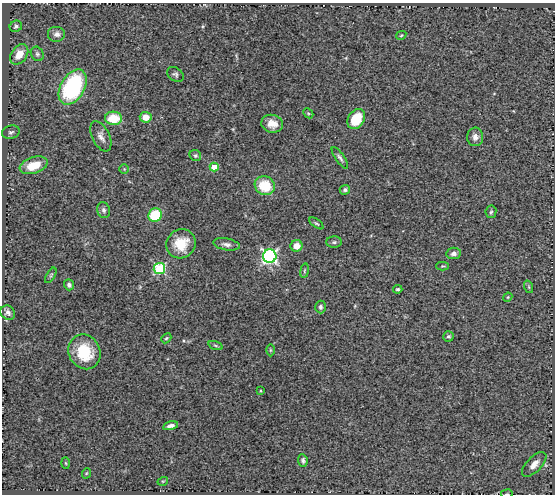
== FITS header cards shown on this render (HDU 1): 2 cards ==
NAXIS1  =                  553
NAXIS2  =                  492

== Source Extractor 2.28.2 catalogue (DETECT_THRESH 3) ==
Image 553 x 492 px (HDU 1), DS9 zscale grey, 1 PNG px = 1 image px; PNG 557 x 496 px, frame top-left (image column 1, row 492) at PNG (2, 3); each listed source drawn as its Kron ellipse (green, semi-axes under 4 px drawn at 4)
Background 0.693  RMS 0.057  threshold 0.172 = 3 sigma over >= 5 px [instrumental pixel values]
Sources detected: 55; all 55 listed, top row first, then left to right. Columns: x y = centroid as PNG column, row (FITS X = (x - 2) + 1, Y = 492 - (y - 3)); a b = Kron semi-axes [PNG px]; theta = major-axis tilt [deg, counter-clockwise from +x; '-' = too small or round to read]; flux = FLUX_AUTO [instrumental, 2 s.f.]
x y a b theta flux
16 26 6 5 - 8.3
57 34 9 8 - 17
401 35 5 4 - 4.2
19 54 11 7 54 52
37 54 8 6 -59 9.3
175 74 9 6 -35 9
73 87 19 12 60 450
308 113 6 4 -44 5.1
146 117 6 5 - 51
113 118 8 6 -2 99
356 119 11 8 58 110
272 124 11 9 -14 36
11 132 9 6 16 11
101 136 16 8 -64 23
475 137 9 8 - 19
195 155 6 5 - 7.9
340 158 13 4 -55 12
34 165 14 8 18 87
214 167 4 4 - 64
124 169 5 5 - 4.9
265 186 10 9 - 120
345 190 5 4 - 8
104 210 8 6 -74 11
491 212 6 5 - 6.8
155 215 7 6 - 150
316 223 8 4 -35 6.6
334 242 8 5 1 7.9
181 244 15 14 - 89
226 244 13 6 -10 16
297 246 6 6 - 39
454 253 7 5 9 16
270 256 7 7 - 880
442 266 6 4 0 4.1
159 268 6 5 - 380
305 271 7 3 81 4.6
51 275 8 3 60 5.7
69 285 5 4 - 11
529 287 6 4 -71 5.3
398 289 4 4 - 6.1
508 297 5 3 - 3.5
320 307 6 5 - 9.4
8 313 8 6 -46 13
448 336 5 5 - 7.1
166 338 5 4 - 5.6
215 345 7 3 -19 6.5
270 350 6 4 -90 4.7
84 352 18 15 -61 150
260 391 3 2 - 3
171 426 7 4 13 14
303 460 6 5 - 8.8
66 463 5 3 - 3.8
534 464 16 7 46 30
87 473 5 3 - 3.6
163 481 5 3 - 3.3
507 494 6 3 8 3.6
At the frame edge (FLAGS 8, measured only in part): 1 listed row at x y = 507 494